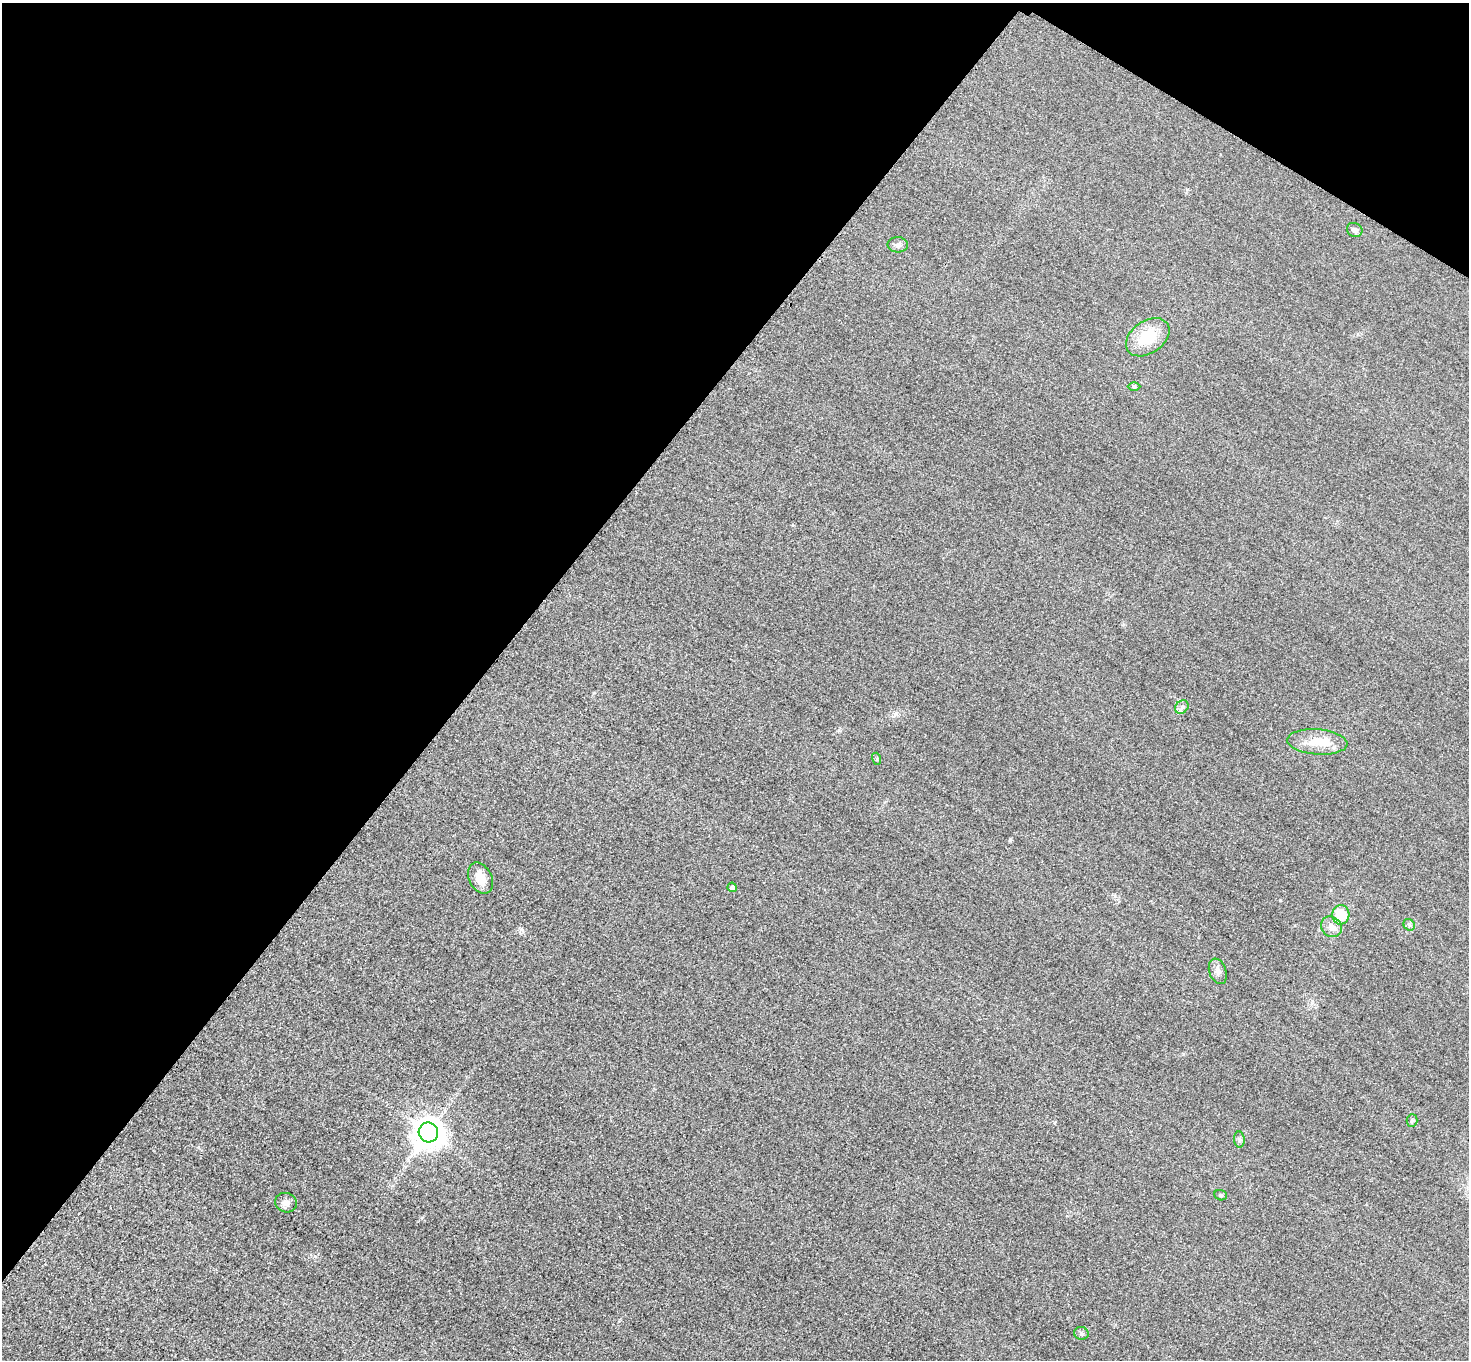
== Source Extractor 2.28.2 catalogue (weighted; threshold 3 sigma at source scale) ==
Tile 2 of 4 x 4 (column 2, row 1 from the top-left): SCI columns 1497-2963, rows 4253-5610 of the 5925 x 5930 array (HDU 1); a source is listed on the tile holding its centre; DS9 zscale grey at full resolution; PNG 1471 x 1362 px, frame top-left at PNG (2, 3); each listed source drawn as its Kron ellipse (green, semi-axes under 4 px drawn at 4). Shown black and unused: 36% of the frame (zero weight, under 3 of 4 exposures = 3% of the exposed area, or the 3 px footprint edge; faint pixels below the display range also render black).
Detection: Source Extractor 2.28.2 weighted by HDU 2 'WHT'; one run over the whole footprint, this tile lists its part. Background 0.0503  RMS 0.016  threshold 0.0727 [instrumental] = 3 sigma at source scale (4.5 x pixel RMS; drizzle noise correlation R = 1.50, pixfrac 1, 0.05/0.05 arcsec/px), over >= 5 px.
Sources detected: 19; all 19 listed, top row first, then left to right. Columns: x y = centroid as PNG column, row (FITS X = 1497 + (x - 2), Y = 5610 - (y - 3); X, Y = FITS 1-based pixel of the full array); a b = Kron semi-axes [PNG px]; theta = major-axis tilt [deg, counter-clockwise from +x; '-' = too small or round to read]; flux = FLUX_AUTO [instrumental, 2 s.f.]
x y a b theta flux
1355 230 8 7 - 5.5
898 245 10 7 -2 6
1148 337 24 16 35 53
1134 386 6 4 0 2.3
1182 707 7 6 - 4.5
1317 742 30 12 -4 34
877 759 6 4 -73 1.9
480 878 16 11 -63 20
732 887 5 4 - 8.5
1341 915 10 8 86 43
1409 925 6 5 - 3.1
1331 927 11 9 -46 12
1218 971 13 8 -70 7.9
1412 1120 6 5 - 2.5
428 1132 10 9 - 2700
1239 1139 8 5 -85 3.6
1221 1195 6 5 - 2.4
286 1203 11 9 -19 8.7
1081 1333 7 6 - 3.6
Unlisted compact peaks at least as high as the median listed source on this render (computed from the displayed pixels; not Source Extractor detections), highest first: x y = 1010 840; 1280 900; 315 1256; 521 929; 1183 1054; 896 713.